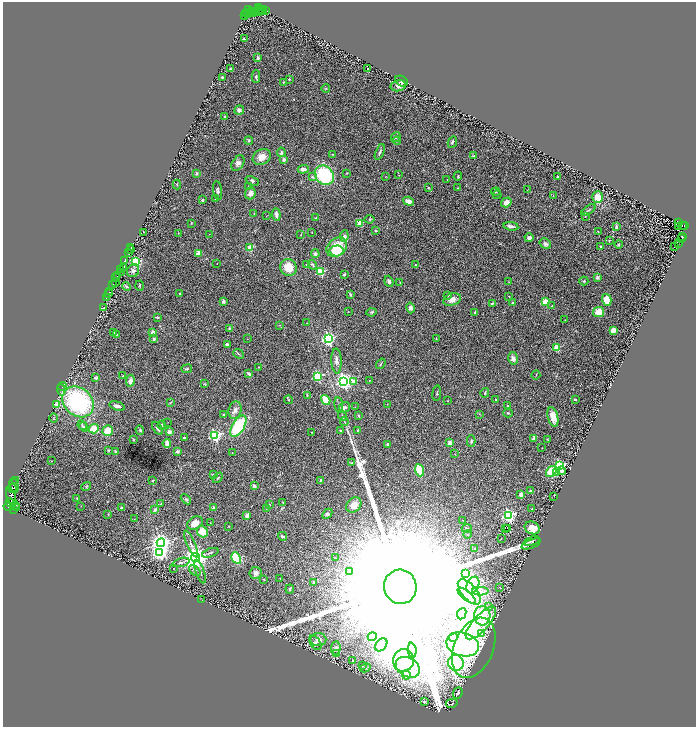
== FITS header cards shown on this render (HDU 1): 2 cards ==
NAXIS1  =                 1387
NAXIS2  =                 1449

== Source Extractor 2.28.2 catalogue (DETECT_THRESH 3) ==
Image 1387 x 1449 px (HDU 1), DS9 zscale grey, zoomed out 1/2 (1 PNG px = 2 x 2 image px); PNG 698 x 729 px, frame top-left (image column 2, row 1449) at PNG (3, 2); each listed source drawn as its Kron ellipse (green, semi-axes under 4 px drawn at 4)
Background 0.102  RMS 0.016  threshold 0.0492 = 3 sigma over >= 5 px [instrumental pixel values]
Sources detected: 380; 39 cannot appear on this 1/2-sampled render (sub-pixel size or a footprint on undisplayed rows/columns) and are neither listed nor drawn; the other 341 listed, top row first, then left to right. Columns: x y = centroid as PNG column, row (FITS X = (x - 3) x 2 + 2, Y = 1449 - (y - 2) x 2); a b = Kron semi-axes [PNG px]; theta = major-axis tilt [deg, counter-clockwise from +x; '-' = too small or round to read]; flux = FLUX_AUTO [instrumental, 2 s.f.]
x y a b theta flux
259 7 2 1 - 4.8
248 10 4 2 - 20
259 10 2 1 - 1.3
261 10 3 2 - 14
251 11 2 1 - 4.1
263 11 4 1 - 3.6
265 11 3 2 - 4.9
250 12 2 2 - 12
254 12 2 1 - 4.2
258 12 4 2 - 11
246 13 2 2 - 16
248 13 2 1 - 4.7
244 15 2 1 - 7.5
244 39 2 2 - 9.8
258 58 2 2 - 23
230 69 3 2 - 2.7
367 69 2 1 - 1.5
222 77 2 2 - 11
256 77 6 3 -89 6.4
289 79 2 2 - 6.5
401 81 6 5 - 8.8
284 82 3 3 - 2.5
398 86 8 5 12 12
326 89 4 3 - 2.8
239 110 5 4 - 10
225 116 3 3 - 2.3
396 137 5 3 - 5.1
249 141 4 4 - 3.9
397 141 4 3 - 2.4
452 142 6 3 65 5.7
281 152 5 3 - 6.9
380 152 8 3 68 7.2
332 154 3 2 - 1.6
474 156 4 2 - 2.2
262 157 9 7 29 33
284 159 3 3 - 8.4
238 163 8 5 56 12
303 169 5 4 - 14
196 173 2 2 - 17
346 173 3 2 - 2.1
324 175 10 8 -50 270
399 175 2 2 - 1
458 176 4 3 - 3
312 177 3 3 - 4.8
385 177 3 2 - 1.7
558 177 2 2 - 4.6
447 180 2 1 - 0.74
252 181 7 3 -23 5.1
177 184 5 2 - 2.5
248 186 3 2 - 1.7
428 187 3 2 - 2.7
457 188 3 2 - 2.2
218 190 9 4 -82 7.9
527 190 3 1 - 1.4
496 192 5 3 - 2.6
250 193 6 5 - 17
497 195 4 2 - 2.7
553 196 2 2 - 1.3
598 197 6 5 - 38
215 198 2 2 - 1.4
202 200 2 2 - 13
408 201 6 4 -20 14
506 202 6 4 35 23
588 210 8 3 36 4.9
254 214 4 2 - 2.2
276 214 6 3 -83 13
266 216 2 1 - 0.87
585 216 2 1 - 1.3
316 218 2 2 - 1.3
370 219 5 4 - 4.1
191 223 4 3 - 2.4
360 223 2 2 - 66
678 223 2 1 - 0.65
511 226 7 3 -9 15
682 226 2 1 - 2.4
684 226 3 1 - 15
616 227 4 2 - 6.6
678 227 2 1 - 0.6
376 230 3 3 - 3.3
598 231 2 2 - 0.94
143 232 3 2 - 1.7
312 232 3 1 - 0.9
178 233 2 2 - 1.9
209 234 2 2 - 1.1
301 235 3 2 - 1.4
344 236 6 3 82 29
682 237 2 2 - 11
529 238 4 3 - 12
682 239 2 1 - 1.5
609 240 4 3 - 2.4
545 244 6 4 -36 9
619 244 4 3 - 2.8
678 244 2 1 - 0.66
601 246 3 2 - 3.7
675 246 4 1 - 0.97
131 247 3 1 - 2
337 247 11 8 38 74
250 248 3 2 - 100
130 250 3 2 - 1.4
337 251 7 5 3 100
129 252 2 2 - 7.4
198 253 3 2 - 51
315 254 4 3 - 11
125 261 4 2 - 62
136 262 3 3 - 380
217 264 2 1 - 0.76
306 264 2 2 - 4.3
312 265 5 3 - 4.5
415 265 2 2 - 3.4
123 267 4 2 - 33
288 268 8 8 - 57
120 270 2 1 - 12
133 271 7 6 - 10
320 272 3 3 - 170
122 273 3 1 - 11
344 274 3 2 - 5.7
118 275 3 1 - 4.6
116 278 2 1 - 5.4
597 278 2 2 - 34
389 281 6 4 -70 9.6
584 281 4 3 - 3.1
116 282 2 1 - 14
508 282 2 2 - 1.1
400 283 3 2 - 2.3
113 285 2 2 - 46
127 286 5 3 - 3.6
140 286 5 2 - 3.1
109 292 3 2 - 15
109 293 2 1 - 17
179 294 3 2 - 2.5
350 294 4 2 - 4.7
448 295 2 2 - 6.2
509 296 2 1 - 1.8
106 297 3 1 - 7.2
452 300 9 6 18 19
607 300 6 4 -75 47
223 301 2 2 - 24
513 302 3 2 - 2.3
545 302 3 3 - 110
492 303 3 3 - 5.3
552 306 2 2 - 3.3
104 308 2 2 - 2.8
410 308 5 4 - 8.8
348 312 2 2 - 2.8
371 312 5 4 - 4.1
475 312 2 2 - 12
599 312 6 5 - 50
157 317 3 2 - 3.9
565 320 3 2 - 1.4
307 323 2 1 - 0.93
280 325 3 2 - 1.2
229 328 4 3 - 2.9
613 330 4 3 - 22
114 333 3 3 - 2.7
153 333 2 2 - 64
117 335 3 3 - 2.5
436 338 3 1 - 1.7
154 339 3 3 - 6.6
247 339 2 1 - 0.81
328 339 4 4 - 700
227 344 3 3 - 9.1
557 348 3 2 - 110
238 354 6 3 -39 4.2
513 358 6 5 - 14
336 361 12 5 -88 14
381 364 6 2 54 4.2
258 367 2 2 - 1.3
187 369 5 3 - 4.9
249 374 3 2 - 16
536 375 5 2 - 2
123 376 2 2 - 2.5
318 376 3 3 - 290
96 378 3 2 - 5.9
369 380 2 2 - 1.1
130 381 6 4 82 17
344 381 4 4 - 1500
353 381 3 3 - 20
204 384 4 3 - 2.5
62 386 4 2 - 2
61 390 6 4 -83 5.7
437 393 8 2 83 3.3
485 393 5 3 - 4.5
307 395 3 2 - 2.3
575 399 3 2 - 4.1
288 400 4 3 - 2.6
326 400 5 3 - 87
496 400 3 2 - 2.9
448 401 2 2 - 2
78 402 17 14 -43 420
170 403 4 2 - 1.8
387 404 3 2 - 0.87
56 405 2 2 - 41
339 405 8 2 -81 4.2
117 406 8 3 -16 12
507 406 2 2 - 3.6
344 407 6 4 30 11
355 407 2 2 - 1.5
235 410 9 6 74 17
508 413 4 3 - 3.7
479 414 3 2 - 1.3
223 415 2 2 - 8.4
358 415 3 3 - 3.3
342 416 5 2 - 4
553 417 10 5 -76 37
54 418 5 2 - 1.7
344 421 4 2 - 3.2
167 423 2 2 - 0.79
82 425 5 3 - 4.2
162 425 4 4 - 5.3
238 426 12 6 58 210
84 427 5 4 - 4
157 428 7 3 -56 9.6
94 429 5 4 - 65
140 430 5 3 - 4.3
108 431 5 5 - 54
340 431 3 2 - 2.7
358 431 2 2 - 8.6
169 432 2 2 - 40
312 432 2 1 - 1.2
215 435 3 3 - 500
184 438 2 2 - 11
534 438 2 2 - 36
547 439 3 2 - 1.7
133 440 2 2 - 14
471 441 6 3 -89 4
167 443 4 3 - 18
450 443 2 2 - 48
387 444 2 2 - 13
542 448 2 1 - 0.95
108 450 3 2 - 3.3
116 451 3 3 - 4
177 451 2 2 - 23
232 453 2 2 - 0.91
455 454 2 2 - 1.2
52 461 2 2 - 0.95
352 463 3 2 - 2.3
560 465 3 3 - 340
419 470 6 3 -70 100
562 471 4 4 - 14
551 472 6 4 54 63
556 472 3 2 - 24
213 475 3 3 - 3.3
218 478 6 2 49 3.2
16 480 2 1 - 11
320 480 3 3 - 3.7
153 481 3 2 - 2.7
14 486 7 3 -78 69
86 486 5 1 - 2
254 486 2 2 - 22
12 488 5 2 - 89
530 491 2 2 - 12
521 495 3 3 - 15
554 496 3 2 - 1.2
11 497 10 4 -73 230
77 498 3 3 - 2.5
186 499 6 3 -44 4.2
283 502 3 2 - 1.8
11 503 5 3 - 23
161 504 4 3 - 3.2
269 504 3 1 - 1.3
15 505 3 2 - 20
354 505 8 6 46 21
81 506 2 1 - 0.85
8 507 5 2 - 70
16 508 2 1 - 5
121 508 3 3 - 4.2
214 508 2 2 - 32
266 508 3 1 - 1.1
532 509 2 2 - 4.4
14 510 2 1 - 16
155 510 4 3 - 10
108 514 3 2 - 1.8
327 514 6 4 46 5.5
509 515 4 4 - 650
247 516 4 3 - 8.6
134 519 2 1 - 0.81
463 520 3 2 - 0.97
195 523 8 6 27 29
210 523 2 1 - 0.85
229 526 3 2 - 1.6
467 528 5 4 - 5.7
505 528 2 1 - 1.5
508 528 2 1 - 0.22
532 528 8 6 -22 33
202 532 6 5 - 45
467 534 4 3 - 2.7
282 536 4 3 - 4.6
501 539 2 2 - 0.86
532 541 8 3 20 6.6
161 543 4 4 - 2000
191 544 14 3 -66 10
531 544 10 4 23 8.7
475 549 3 3 - 3.7
160 552 4 4 - 800
210 553 8 3 19 5.5
195 558 4 4 - 4300
236 558 6 4 -60 140
335 558 3 2 - 1.3
181 562 9 3 16 6.1
174 568 2 1 - 1.7
195 571 6 4 -41 6.9
200 572 12 3 -71 8.4
350 572 3 3 - 3.4
255 573 6 6 - 13
466 574 4 3 - 4.6
280 578 2 2 - 1.2
264 580 3 2 - 1.8
313 582 3 2 - 3.3
473 585 9 6 65 20
400 587 17 16 - 600000
500 587 2 2 - 2.1
290 589 4 3 - 3.8
480 591 8 3 0 10
469 592 15 7 -49 38
467 596 11 4 -40 16
202 599 2 2 - 0.96
488 607 3 2 - 2.2
462 614 6 4 65 53
482 616 9 8 - 31
481 623 21 7 48 60
481 634 4 3 - 3.9
372 637 5 3 - 5.2
453 637 4 3 - 480
318 640 8 6 -3 19
315 643 8 5 -57 9.8
463 644 16 11 -15 67
381 645 7 5 52 13
336 648 7 4 83 11
474 648 31 19 67 190
412 650 8 4 -85 11
337 653 3 3 - 2.7
403 660 11 10 - 49
353 661 2 2 - 5.7
456 663 8 7 - 330
362 666 4 3 - 2.8
408 667 13 9 -30 48
365 668 5 3 - 5.3
406 675 5 2 - 14
458 693 6 4 68 6.3
425 702 2 2 - 2.7
452 703 6 4 14 4.1
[39 sub-pixel or undisplayed-footprint detections neither listed nor drawn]